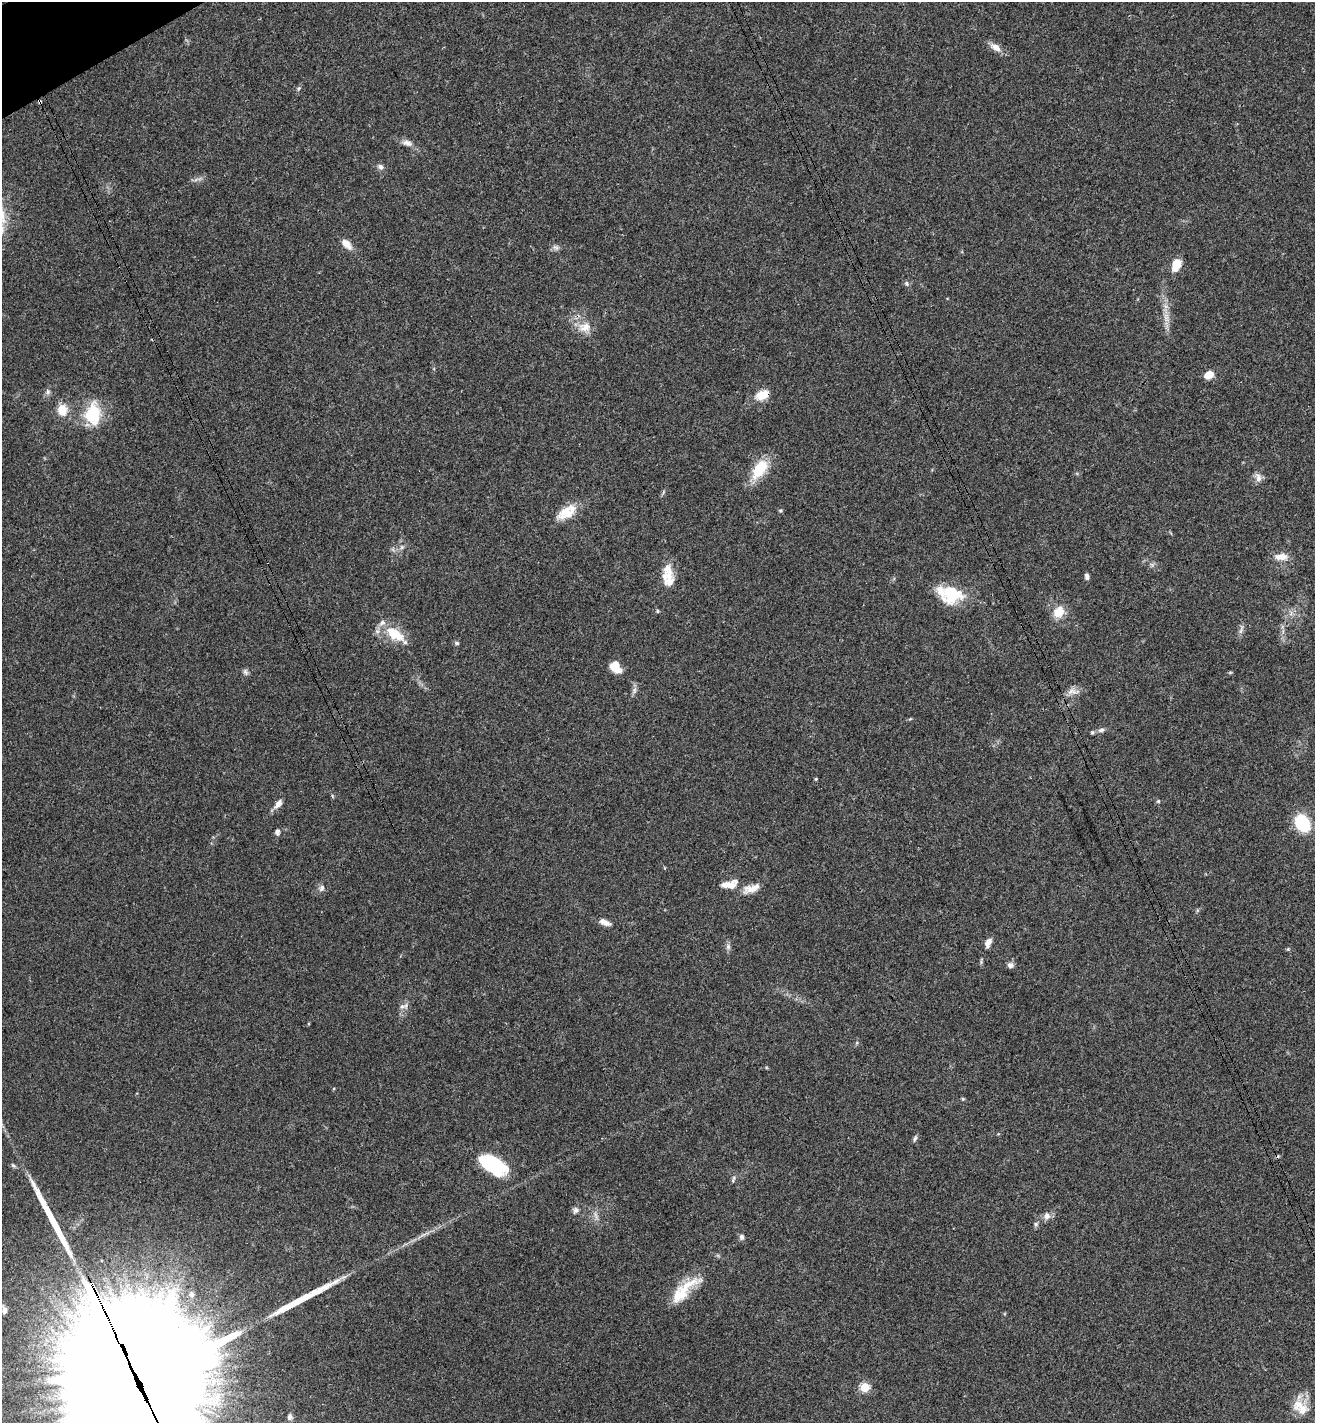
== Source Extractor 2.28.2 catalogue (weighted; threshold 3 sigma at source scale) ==
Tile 11 of 4 x 4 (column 3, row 3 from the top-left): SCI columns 2799-4111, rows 1458-2878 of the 5732 x 5755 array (HDU 1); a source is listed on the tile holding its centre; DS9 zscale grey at full resolution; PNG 1317 x 1425 px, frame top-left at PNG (2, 2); no overlay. Shown black and unused: <1% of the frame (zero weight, under 3 of 4 exposures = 4% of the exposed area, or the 3 px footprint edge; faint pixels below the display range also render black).
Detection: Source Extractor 2.28.2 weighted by HDU 2 'WHT'; one run over the whole footprint, this tile lists its part. Background 0.0388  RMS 0.0047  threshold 0.021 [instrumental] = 3 sigma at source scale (4.5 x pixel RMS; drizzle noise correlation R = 1.50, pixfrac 1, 0.05/0.05 arcsec/px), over >= 5 px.
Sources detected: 77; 1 cosmic-ray / hot-pixel residue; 2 long thin detections or spike segments (spike, bleed or trail) — not listed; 6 inside a brighter listed object's ellipse — not listed separately; the other 68 listed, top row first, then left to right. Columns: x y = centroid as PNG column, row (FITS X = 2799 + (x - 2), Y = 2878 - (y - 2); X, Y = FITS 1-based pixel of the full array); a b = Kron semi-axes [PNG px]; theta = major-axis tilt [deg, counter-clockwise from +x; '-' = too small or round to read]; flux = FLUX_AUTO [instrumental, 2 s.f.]
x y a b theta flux
995 47 17 9 -30 3.5
299 88 7 4 59 0.79
40 102 3 3 - 3.9
407 143 14 8 -12 2.8
380 167 9 7 -33 1.6
346 244 15 8 -43 4.2
556 247 10 6 -30 1.5
1176 265 14 9 71 7.3
906 283 6 6 - 1
1166 317 15 7 -88 3.8
584 327 19 14 9 6.7
1209 375 9 7 29 5.3
48 392 8 6 -78 1.3
762 395 18 11 21 7.1
62 410 11 10 - 7.7
93 414 26 18 86 19
759 469 29 15 55 14
1258 477 14 8 -75 2.7
663 492 6 4 71 0.68
780 510 6 4 0 0.55
566 513 24 14 27 9.6
402 547 7 4 89 0.93
1281 557 17 9 1 4.9
667 574 25 14 84 8.8
1087 576 7 4 -82 1.6
951 594 22 20 -2 22
657 611 6 4 -89 0.53
1059 612 18 14 55 6.7
1241 630 14 4 70 1.5
395 634 28 13 -35 13
457 643 5 5 - 0.95
615 664 14 9 28 4.1
245 672 8 6 -54 1.2
1230 673 6 4 1 0.5
634 690 10 6 70 1.5
1072 691 13 10 -13 3
1101 730 10 5 15 1.4
816 779 4 3 - 0.51
1158 801 5 4 - 0.6
278 804 13 7 50 3
1302 823 13 10 -58 30
277 832 8 6 88 1.4
729 884 22 10 9 6
322 888 10 7 68 1.7
751 889 24 10 18 5.6
605 922 15 6 -23 3.1
988 942 11 7 37 2.2
728 947 9 6 -76 1.4
1288 949 5 5 - 0.53
981 962 9 3 -85 0.72
1010 965 8 7 - 1.8
406 1006 9 6 57 1.9
963 1099 5 4 - 0.53
915 1138 9 5 69 1
493 1164 32 15 -30 32
733 1180 10 4 79 1
576 1210 8 7 - 1.5
596 1216 15 4 -72 2
1047 1216 11 10 - 2.5
1036 1224 6 6 - 1
742 1237 8 6 -78 1.3
682 1291 54 15 39 17
191 1294 9 7 -76 1.8
4 1310 9 7 90 2.2
139 1384 91 39 -65 40000
865 1387 5 5 - 27
1300 1407 25 16 -36 8.5
290 1417 8 6 -90 1.6
Overlapping masked pixels (flux is a lower limit): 3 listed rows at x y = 40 102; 762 395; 139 1384
Isophote crosses this tile's border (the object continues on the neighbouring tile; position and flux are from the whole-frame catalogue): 1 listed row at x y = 139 1384